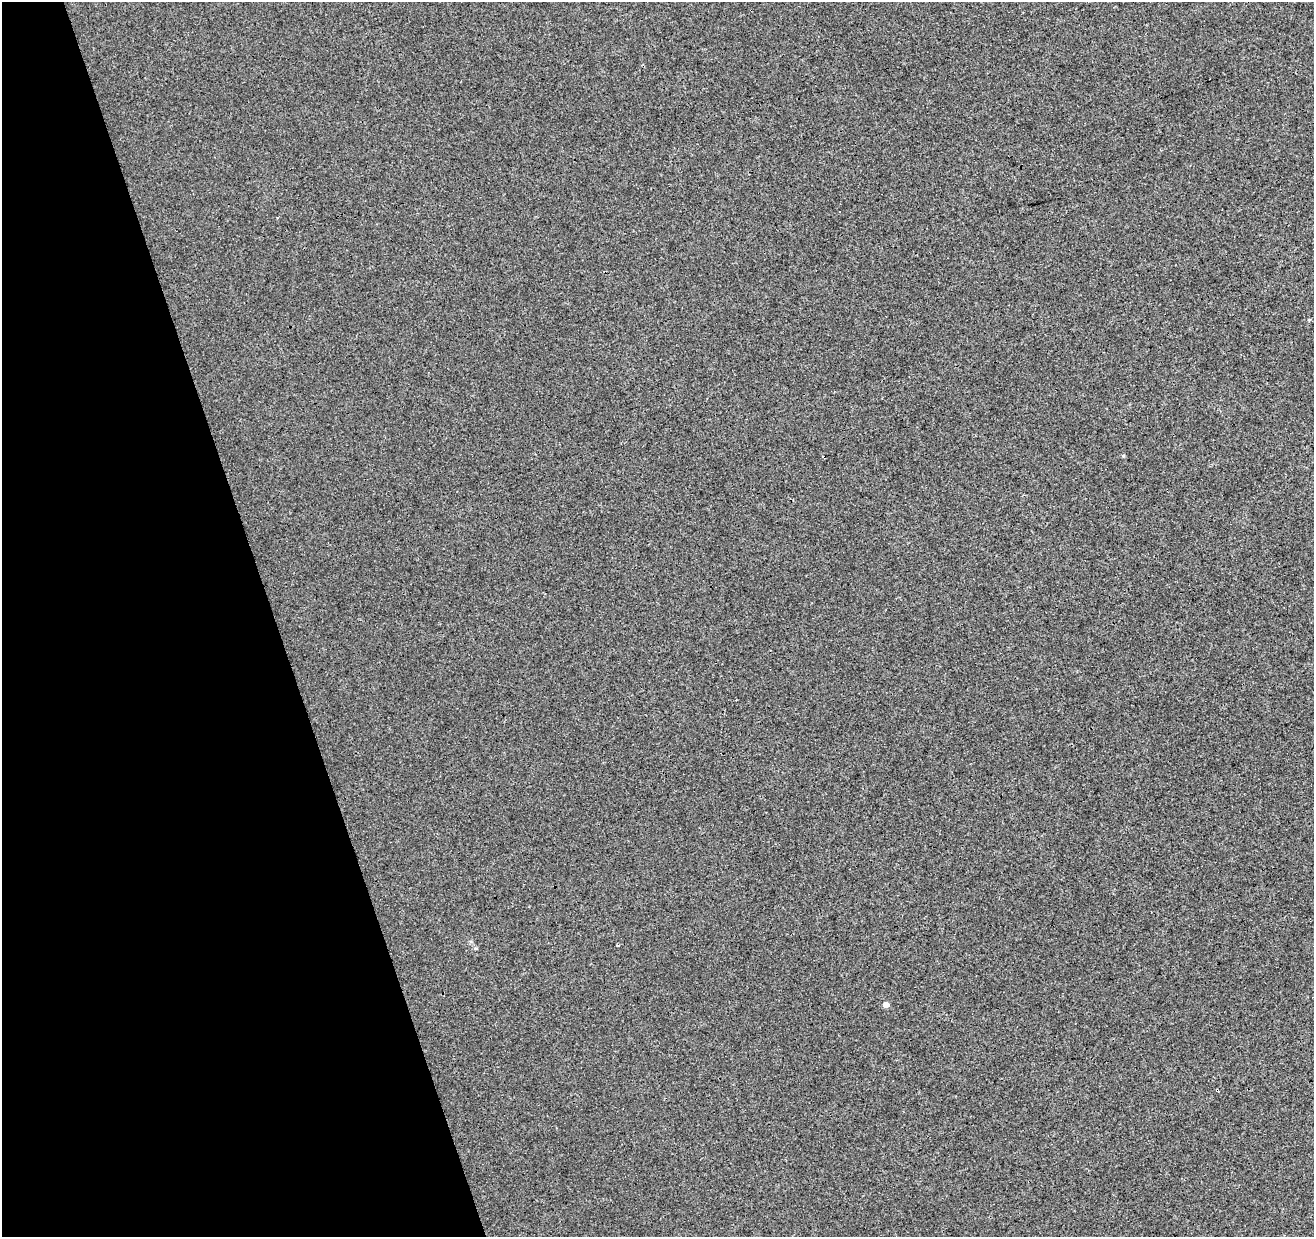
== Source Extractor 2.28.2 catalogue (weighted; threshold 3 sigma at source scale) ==
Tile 5 of 4 x 4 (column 1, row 2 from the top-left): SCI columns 58-1369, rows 2596-3830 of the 5363 x 5139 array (HDU 1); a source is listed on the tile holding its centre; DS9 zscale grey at full resolution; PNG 1316 x 1239 px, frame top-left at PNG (2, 2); no overlay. Shown black and unused: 21% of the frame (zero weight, under 3 of 4 exposures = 5% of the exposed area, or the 3 px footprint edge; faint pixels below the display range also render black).
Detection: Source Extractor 2.28.2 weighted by HDU 2 'WHT'; one run over the whole footprint, this tile lists its part. Background 0.00135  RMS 0.0036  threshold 0.0163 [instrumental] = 3 sigma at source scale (4.5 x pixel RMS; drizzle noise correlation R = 1.50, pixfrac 1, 0.0396/0.0396 arcsec/px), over >= 5 px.
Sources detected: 6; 2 cosmic-ray / hot-pixel residue — not listed; the other 4 listed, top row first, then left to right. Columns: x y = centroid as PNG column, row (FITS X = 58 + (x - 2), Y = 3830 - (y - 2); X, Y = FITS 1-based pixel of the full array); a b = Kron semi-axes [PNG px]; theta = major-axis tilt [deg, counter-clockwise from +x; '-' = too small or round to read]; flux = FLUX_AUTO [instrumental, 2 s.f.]
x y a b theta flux
277 217 3 2 - 0.49
1309 320 5 3 - 0.34
618 946 3 3 - 0.35
886 1004 5 5 - 2.1